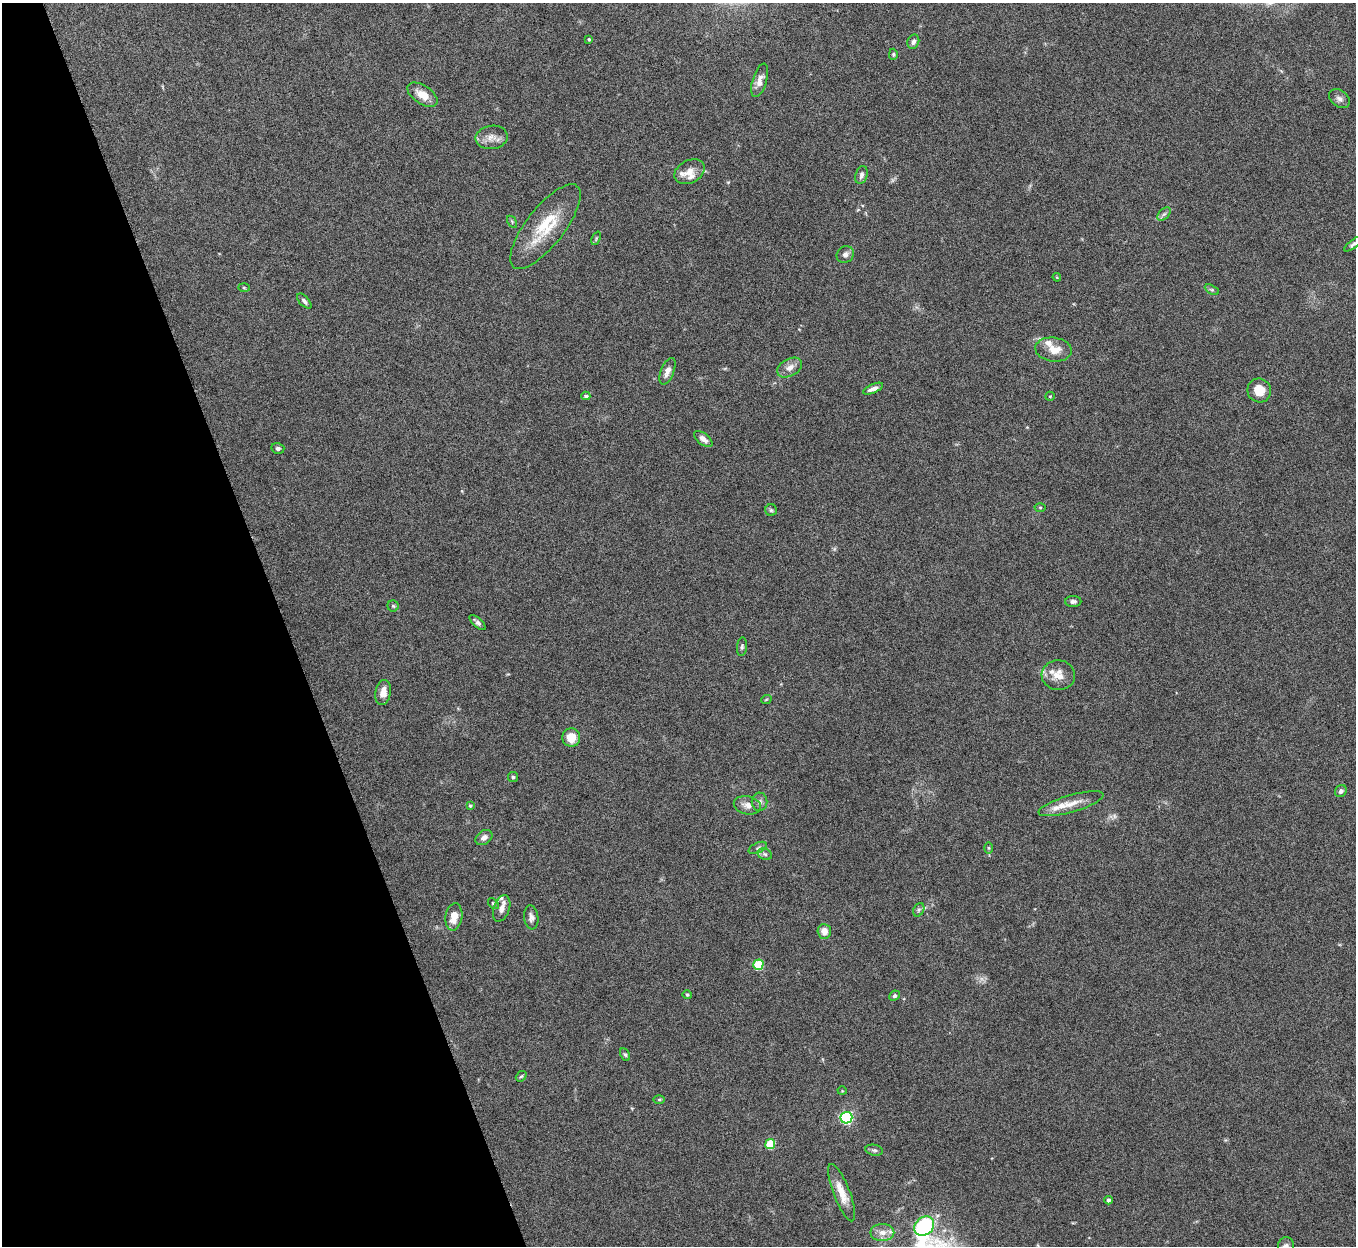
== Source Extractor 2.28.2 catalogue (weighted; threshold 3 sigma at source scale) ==
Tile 5 of 4 x 4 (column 1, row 2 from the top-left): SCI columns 2-1355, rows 2641-3884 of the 5421 x 5406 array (HDU 1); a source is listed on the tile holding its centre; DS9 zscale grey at full resolution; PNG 1358 x 1248 px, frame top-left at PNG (2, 3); each listed source drawn as its Kron ellipse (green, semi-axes under 4 px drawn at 4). Shown black and unused: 21% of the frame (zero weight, under 5 of 10 exposures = <1% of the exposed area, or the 3 px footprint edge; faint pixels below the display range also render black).
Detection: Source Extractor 2.28.2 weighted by HDU 2 'WHT'; one run over the whole footprint, this tile lists its part. Background 0.146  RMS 0.0057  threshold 0.0235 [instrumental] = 3 sigma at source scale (4.09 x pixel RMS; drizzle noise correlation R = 1.36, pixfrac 0.8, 0.05/0.05 arcsec/px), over >= 5 px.
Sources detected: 79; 1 too faint to see at this stretch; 1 inside a brighter object's white glare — neither listed nor drawn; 8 inside a brighter listed object's ellipse — not listed separately; the other 69 listed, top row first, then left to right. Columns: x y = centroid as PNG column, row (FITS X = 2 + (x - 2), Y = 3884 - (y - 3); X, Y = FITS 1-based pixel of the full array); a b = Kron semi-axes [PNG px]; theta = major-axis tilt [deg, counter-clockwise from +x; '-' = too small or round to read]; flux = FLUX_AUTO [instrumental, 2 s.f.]
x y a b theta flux
589 39 3 3 - 0.69
913 42 7 5 69 2
893 54 5 4 - 0.78
760 80 17 7 73 3.8
422 95 17 9 -33 6.7
1339 99 11 8 -38 2.3
491 137 16 11 9 4.9
689 172 16 11 27 5.5
861 175 9 6 75 1.7
1164 214 8 5 44 1.3
512 222 7 4 -57 0.68
545 227 51 19 52 25
596 238 7 3 68 0.6
1353 244 10 4 37 1.3
845 254 9 8 - 2.6
1057 277 4 3 - 0.46
244 288 6 4 -2 0.59
1212 290 7 4 -30 0.96
304 301 9 4 -47 1.5
1054 349 18 12 -6 7.1
790 368 13 8 29 4
667 371 14 6 68 3.5
873 389 10 4 23 2.7
1259 390 12 12 - 8.4
586 396 4 4 - 1.2
1050 396 5 4 - 0.58
703 439 11 5 -38 2.7
278 448 6 5 - 1.4
1040 507 5 3 - 0.59
771 510 6 5 - 0.91
1073 601 8 5 0 1.6
393 606 5 5 - 0.84
478 623 10 4 -42 1.6
742 647 9 5 84 1
1058 675 17 15 -6 7
383 692 13 7 80 4.9
766 700 5 3 - 0.51
571 737 9 9 - 7.3
513 777 5 5 - 0.87
1341 791 6 5 - 1.7
759 802 9 8 - 2.2
1071 804 34 8 16 8.3
747 805 14 9 -13 3.9
470 806 4 3 - 0.67
484 838 9 6 35 2.3
758 848 10 5 25 1.4
988 848 5 3 - 0.57
765 854 7 5 -22 1.2
493 903 6 4 -48 0.74
502 908 14 8 70 3.4
919 910 7 5 60 1.1
454 917 14 8 81 6.6
531 917 12 7 -83 2.3
824 931 7 6 - 4.3
758 965 5 5 - 28
687 995 5 4 - 0.67
894 996 5 4 - 1
625 1055 7 4 -61 0.82
521 1076 6 4 41 0.76
842 1091 4 4 - 0.51
659 1099 6 4 1 0.67
846 1118 6 6 - 79
770 1144 5 5 - 24
874 1150 9 5 -9 1.2
842 1193 30 8 -69 8.2
1108 1200 4 4 - 1.4
924 1226 11 9 43 46
882 1232 12 8 0 4.3
1286 1246 9 8 - 2.2
Isophote crosses this tile's border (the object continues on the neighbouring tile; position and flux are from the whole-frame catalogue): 1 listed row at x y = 1286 1246